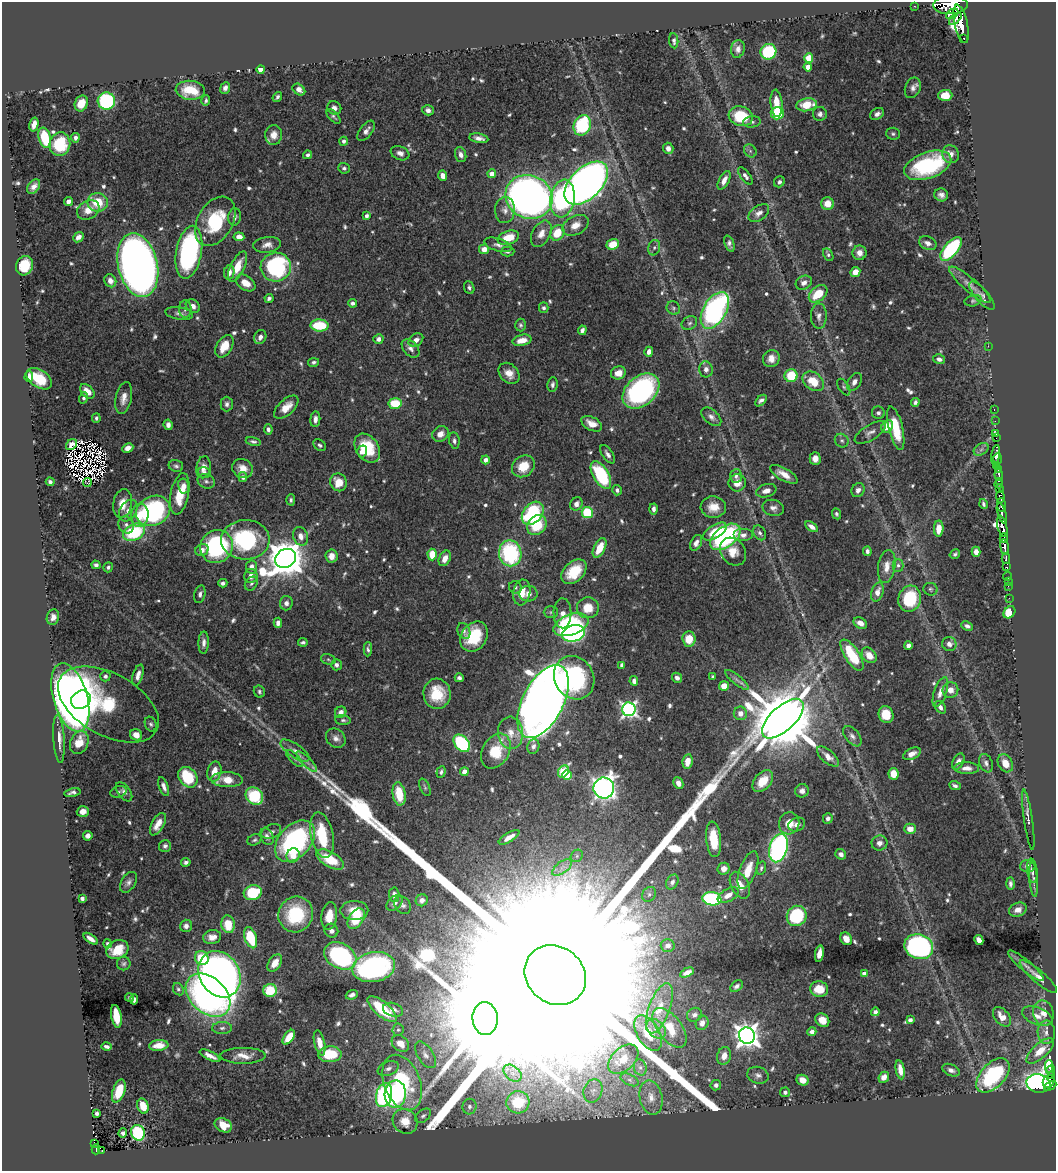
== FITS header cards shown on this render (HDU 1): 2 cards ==
NAXIS1  =                 1054
NAXIS2  =                 1169

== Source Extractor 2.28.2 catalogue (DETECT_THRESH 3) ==
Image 1054 x 1169 px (HDU 1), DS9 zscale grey, 1 PNG px = 1 image px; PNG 1058 x 1173 px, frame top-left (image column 1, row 1169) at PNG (2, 2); each listed source drawn as its Kron ellipse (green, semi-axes under 4 px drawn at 4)
Background 0.991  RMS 0.017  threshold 0.0516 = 3 sigma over >= 5 px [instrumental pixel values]
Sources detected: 731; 12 with non-positive FLUX_AUTO (blend fragments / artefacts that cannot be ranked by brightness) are neither listed nor drawn; of the other 719, the 500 brightest by FLUX_AUTO listed and drawn (219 fainter detections omitted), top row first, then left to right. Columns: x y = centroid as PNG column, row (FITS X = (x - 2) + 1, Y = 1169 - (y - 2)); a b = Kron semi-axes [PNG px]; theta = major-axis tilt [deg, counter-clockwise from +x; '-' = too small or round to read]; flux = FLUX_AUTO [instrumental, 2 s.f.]
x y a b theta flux
950 5 17 9 1 4500
914 6 2 2 - 10
952 14 7 4 34 470
955 19 8 3 44 480
961 24 19 6 -77 2700
964 38 3 3 - 97
674 41 7 4 -85 4
738 49 9 7 77 6.4
768 52 8 7 - 89
809 58 4 4 - 35
808 67 4 4 - 12
261 69 4 4 - 22
225 88 6 4 68 5.6
913 88 11 7 68 5.7
299 89 7 5 -38 7.7
190 90 14 9 -5 32
945 95 7 5 2 22
277 97 5 3 - 2.9
106 101 9 8 - 130
206 101 5 3 - 2.5
81 103 8 6 67 17
776 103 13 6 -85 21
807 105 10 6 11 27
334 108 7 6 - 5
428 110 6 5 - 4.4
777 113 6 6 - 48
820 114 7 7 - 4.6
877 114 7 5 30 5.1
333 116 9 4 -46 2.8
741 116 12 9 -16 56
752 122 9 5 7 3.2
34 124 7 4 76 11
582 125 10 8 66 77
366 131 12 6 53 7.1
893 134 7 6 - 2.6
274 135 10 8 88 11
45 138 10 6 -75 44
75 138 4 3 - 3.4
479 138 10 4 -9 6.5
344 141 4 4 - 4.2
60 144 12 10 74 46
668 148 6 5 - 5.9
750 151 7 5 -48 3.1
400 153 10 7 -21 6.1
950 154 9 8 - 9.6
307 155 4 4 - 2.9
461 155 8 5 -73 6.6
928 165 24 13 20 120
344 168 6 5 - 2.8
492 174 4 4 - 10
443 176 5 4 - 9.3
745 176 10 4 -53 4.5
724 180 10 5 63 8.5
779 182 6 5 - 3
586 183 26 15 44 1000
34 187 8 5 53 6.6
941 195 7 6 - 5.7
529 197 24 21 -28 780
562 198 19 12 81 140
68 202 5 4 - 6
98 202 10 9 - 28
828 204 6 6 - 14
88 210 12 9 31 13
505 210 13 10 87 9.1
759 213 12 7 36 7
366 216 4 3 - 4
234 217 8 6 81 5.1
215 221 26 17 60 72
575 225 14 9 28 13
557 233 8 6 58 30
541 234 14 9 62 11
78 237 6 4 41 5.5
239 237 5 4 - 9.7
508 238 11 6 20 25
928 243 9 6 -25 7.1
613 244 6 5 - 22
729 244 8 4 -70 4.3
267 245 14 8 7 8.6
498 245 14 6 -16 5.5
654 248 8 6 74 3.2
484 249 5 5 - 12
951 249 14 7 50 120
189 252 27 12 80 220
507 252 7 5 1 2.9
859 253 7 7 - 8.6
828 255 7 4 -63 2.7
138 265 32 19 -77 1400
24 266 10 8 72 39
237 267 16 7 64 21
276 267 15 14 - 170
229 272 7 5 78 8.5
855 272 5 4 - 14
110 281 7 5 -60 7.5
246 283 11 7 -33 15
804 283 8 6 29 6.5
970 285 27 6 -41 10
469 288 6 5 - 3
818 294 10 7 39 32
982 296 18 6 -49 5.2
269 298 4 3 - 3.1
973 301 8 5 15 2.6
353 303 4 4 - 3.7
193 306 8 6 -38 5.9
544 308 5 4 - 3.1
673 308 7 6 - 2.8
185 309 9 6 90 4.4
715 310 20 11 60 260
179 313 14 6 -10 5.4
819 316 13 8 90 6.7
689 323 8 6 33 3.2
319 325 9 6 -2 52
520 325 6 5 - 2.6
582 330 5 4 - 4.9
260 337 7 6 - 6.5
378 339 5 5 - 5.3
416 340 8 5 38 6
522 340 9 5 13 13
224 346 12 7 59 21
988 346 2 2 - 47
411 348 10 7 -47 5.6
649 352 5 4 - 6.3
771 358 9 8 - 9.5
939 359 6 5 - 4.7
314 362 5 4 - 2.8
706 369 8 7 - 5.2
509 373 12 9 -46 12
618 373 7 6 - 12
791 376 6 6 - 40
29 377 5 4 - 5.8
39 379 14 8 -33 35
813 381 12 8 -38 29
854 382 10 6 57 7.2
553 384 7 5 82 3.6
844 387 9 5 -58 2.8
87 391 9 5 -44 13
641 391 21 14 41 250
84 398 6 4 72 2.7
124 398 16 8 78 11
761 401 7 4 46 4.5
915 402 4 4 - 2.8
395 403 6 5 - 45
227 404 7 6 - 4.1
286 407 15 7 43 15
994 409 3 2 - 15
878 413 6 6 - 3.7
711 417 12 7 -41 5.8
96 418 5 4 - 2.6
315 419 8 5 85 5.6
995 421 2 2 - 11
592 424 11 6 -27 14
168 425 5 4 - 4.7
887 426 7 5 54 18
896 428 22 7 -76 36
268 429 5 4 - 3.8
870 433 18 7 32 6.7
996 433 3 3 - 15
440 434 9 7 36 10
996 438 2 2 - 14
253 441 7 4 -11 3
454 441 8 5 -81 3.4
842 441 7 6 - 2.9
71 445 6 5 - 5.4
320 445 7 5 -39 2.9
128 448 6 4 29 7.8
367 448 16 11 -55 47
981 449 8 5 32 3.5
362 451 6 5 - 8.6
608 454 10 5 -55 5.1
996 455 10 3 82 830
815 458 6 5 - 7.8
997 459 6 3 87 910
485 460 4 4 - 7.1
176 466 7 6 - 3.3
523 466 12 10 38 25
997 466 3 3 - 440
203 467 11 7 80 9.2
242 469 10 9 - 13
998 469 4 3 - 730
204 472 6 5 - 3.4
784 474 15 6 -31 13
601 475 15 7 -60 100
999 475 5 3 - 340
736 476 7 6 - 3.6
243 477 5 4 - 3.8
206 481 9 7 -25 3.7
999 481 4 2 - 39
50 482 4 4 - 3.3
87 482 4 3 - 3.1
339 482 9 8 - 20
737 483 8 8 - 11
999 484 4 3 - 110
183 486 7 5 -79 6.8
1000 488 3 3 - 90
617 490 5 4 - 3.4
858 490 7 6 - 5.3
766 491 10 6 16 8
180 494 21 9 79 33
1000 497 6 3 -82 340
291 500 5 4 - 2.8
122 504 14 9 80 17
576 504 7 6 - 7
983 504 5 3 - 2.8
1001 505 7 3 -81 390
713 507 12 10 -3 17
773 508 11 8 -13 6.2
654 509 5 3 - 4
128 511 12 8 58 9.2
153 511 18 14 27 190
587 512 5 5 - 60
533 513 13 9 50 130
1002 513 10 3 -72 340
836 514 6 4 -66 2.6
140 515 11 9 84 18
126 525 9 7 -62 5.2
537 525 11 9 49 41
1002 526 11 4 -77 1700
812 527 7 4 -33 6.3
939 529 8 5 87 13
134 532 11 8 25 85
715 532 13 6 32 28
760 533 8 6 -57 3.6
743 535 10 6 0 5.9
301 536 9 7 -71 9.7
725 537 17 10 37 180
1004 538 5 3 - 140
245 540 24 20 1 130
696 543 8 5 62 6
217 547 17 16 - 150
1004 547 8 3 -82 840
600 548 10 5 63 23
202 550 7 6 - 6.3
867 551 5 3 - 3.4
733 552 15 12 -52 17
976 552 5 4 - 6.5
510 553 13 11 -80 130
955 554 5 4 - 2.6
432 555 6 4 -88 28
331 556 6 6 - 9.8
286 558 11 9 32 3700
445 558 8 5 63 8.9
1006 558 6 3 88 180
96 565 5 4 - 3.4
898 565 6 5 - 3.2
887 566 17 8 82 12
108 567 5 4 - 2.9
252 567 6 5 - 6.6
1007 567 4 3 - 180
574 572 14 10 43 34
251 576 7 6 - 8.5
1007 576 4 2 - 28
1008 581 2 2 - 7.7
223 583 4 4 - 3.1
251 584 7 6 - 3.1
1008 586 2 2 - 15
515 587 6 6 - 2.6
930 589 7 6 - 2.6
522 592 13 8 80 19
877 592 10 6 73 8.6
200 594 9 5 76 4.4
528 594 9 8 - 7.6
1009 598 2 2 - 8.8
910 599 13 11 73 59
286 603 7 6 - 4.6
588 608 11 10 - 23
551 612 7 6 - 2.7
1009 612 7 5 48 62
562 613 15 9 -89 13
53 617 8 6 76 6.7
278 623 5 4 - 5.2
860 623 7 5 -29 9.3
571 625 18 10 20 110
967 626 6 4 -25 3.8
464 631 8 6 -68 3.5
574 633 12 8 16 210
474 636 16 12 57 49
689 639 7 6 - 23
303 642 5 3 - 2.5
204 643 11 5 88 5.8
949 644 7 7 - 6.5
908 646 4 4 - 7
368 649 7 4 89 3.1
852 655 18 7 -57 54
869 655 9 6 -49 15
328 659 7 5 -18 2.5
336 665 5 5 - 3.8
622 665 4 3 - 3.9
138 675 11 5 72 7.9
105 676 5 5 - 3.3
713 677 4 3 - 3.6
459 678 4 4 - 3.6
574 678 22 19 -60 150
677 678 5 4 - 4.1
737 680 14 4 -39 5
634 681 5 4 - 4.8
724 686 5 4 - 17
950 690 8 7 - 9
259 692 6 5 - 2.5
940 692 15 6 71 8.7
437 694 15 13 -85 37
70 697 35 17 -74 1700
81 700 10 8 37 370
543 701 39 20 62 2100
108 704 55 31 -29 92
940 707 7 5 -57 4
629 709 7 6 - 390
341 712 6 5 - 5.9
740 713 7 6 - 8.6
886 715 8 7 - 25
783 719 26 12 43 15000
343 720 8 5 -6 2.6
151 724 7 5 -68 2.8
510 733 16 12 -85 18
136 735 6 5 - 12
852 736 12 7 -51 5.3
336 738 11 8 -40 6.9
59 739 24 5 -86 13
79 742 12 9 68 24
462 743 10 7 -49 130
533 746 7 6 - 4.3
295 751 17 6 -34 7.6
496 751 19 13 60 42
912 754 9 5 24 7.6
828 757 13 6 -41 9.3
294 759 11 4 -45 3.8
688 761 7 5 81 13
307 762 14 4 -45 5.3
958 762 9 5 62 6.1
986 763 9 6 -67 4.4
1005 763 9 7 -61 16
967 768 12 6 -2 8.4
214 771 10 7 78 15
563 771 6 5 - 70
441 772 6 4 69 2.9
464 772 4 4 - 13
893 774 6 5 - 24
567 775 5 4 - 15
188 777 11 8 -52 52
227 780 16 7 -2 23
763 781 13 8 50 20
678 783 6 5 - 7.7
955 786 6 4 -22 3.2
164 787 10 4 -70 5.8
425 787 9 5 -66 2.5
604 788 10 10 - 590
802 791 7 6 - 5.4
72 792 8 4 13 3.9
119 792 8 5 19 2.8
124 792 11 6 -54 4.9
399 794 12 6 -80 37
254 796 9 8 - 67
83 811 6 5 - 8.6
828 818 5 5 - 3.8
1028 820 30 3 -82 5.9
789 823 11 10 - 16
158 824 12 6 61 13
797 824 9 6 21 6.8
910 829 5 5 - 13
271 832 10 7 23 4.6
322 835 23 11 -78 59
88 836 5 4 - 5.6
267 837 9 6 -64 5.2
509 837 12 4 32 9.9
714 839 18 7 -84 36
255 840 8 5 23 2.5
295 841 24 16 48 190
879 843 8 7 - 6.5
165 846 6 6 - 3.2
778 848 14 9 74 310
841 854 5 5 - 4.7
293 855 7 6 - 13
577 856 7 5 48 2.9
330 859 15 7 -30 42
186 862 5 4 - 3.6
1028 866 8 6 3 5
562 867 11 5 36 6.9
761 868 7 4 75 2.8
724 869 6 5 - 9.3
748 870 20 8 70 24
1032 871 12 5 -83 4.6
1033 880 17 4 -85 3.7
128 882 11 7 57 4.9
672 882 8 5 61 4.1
1010 884 6 4 -89 3.6
740 885 14 8 -62 17
253 893 9 7 16 72
649 894 8 6 57 3.2
394 895 7 5 -86 6.8
728 895 11 6 30 9.9
82 898 4 4 - 5.3
712 899 9 6 -10 150
422 900 6 5 - 4.9
395 903 9 6 43 6.2
403 905 10 7 -53 4.2
354 910 14 9 0 19
1018 910 9 6 19 7.9
296 914 18 17 - 66
329 916 14 8 81 20
797 916 10 9 - 80
356 919 11 7 58 47
228 924 9 6 -82 28
186 926 6 6 - 5.7
331 931 7 6 - 5.5
212 937 9 7 9 9.9
251 938 11 6 -72 49
91 939 8 4 -35 6.6
846 939 7 5 -56 8.3
979 940 5 4 - 7.9
108 944 4 3 - 3
668 946 7 6 - 7.3
919 947 14 12 -20 290
117 949 12 9 23 22
819 954 8 4 80 11
340 956 17 12 -30 200
202 958 7 6 - 49
275 963 9 6 56 14
124 964 7 6 - 2.6
1026 966 23 5 -40 8
374 967 21 15 11 250
687 973 7 4 28 8.8
220 974 24 20 -59 1200
865 974 4 4 - 13
555 975 32 28 -40 540000
1038 977 24 6 -40 10
737 986 7 5 39 3.7
178 989 6 5 - 2.8
819 989 9 7 -8 21
270 990 7 6 - 39
208 995 25 18 -43 450
352 995 6 4 22 4.5
130 998 4 3 - 2.6
134 999 5 3 - 3.3
659 1008 26 10 70 28
382 1009 18 7 -40 54
393 1010 10 6 -17 6.5
875 1012 4 4 - 3.5
1043 1013 12 10 -76 12
694 1015 8 7 - 4.8
116 1016 11 5 -80 31
1037 1016 16 9 -22 11
1002 1017 11 7 -49 14
485 1018 16 12 -85 47000
822 1020 7 6 - 14
910 1020 4 4 - 5.8
702 1023 7 6 - 8.1
222 1028 10 6 2 4.5
670 1028 23 12 -52 37
656 1029 11 8 -46 8.6
398 1030 6 5 - 2.5
812 1032 4 4 - 5
1046 1032 11 9 -87 8.5
648 1033 19 11 -59 34
747 1036 8 8 - 1200
289 1037 8 4 56 22
320 1043 13 5 -77 12
400 1043 10 7 -42 15
159 1045 10 5 6 13
107 1046 5 3 - 3.5
1040 1051 17 7 42 21
330 1054 12 8 2 41
425 1055 15 8 -57 7.9
210 1056 11 4 -26 7.7
243 1056 22 8 0 13
724 1056 9 7 71 11
623 1059 18 11 44 23
1049 1066 6 4 90 120
640 1067 8 6 -75 4.2
388 1068 11 7 21 6.4
900 1070 9 4 -80 10
951 1070 9 5 -23 4.9
1051 1071 5 4 - 150
513 1073 10 7 -40 8.4
758 1075 11 8 -17 5.5
993 1075 21 12 47 140
1051 1075 3 3 - 54
884 1077 6 5 - 6.8
630 1080 9 5 -27 3.7
803 1080 6 5 - 10
1049 1081 7 5 58 570
402 1083 29 18 -69 120
1038 1083 12 9 -12 490
716 1085 5 5 - 3.8
1050 1086 6 3 26 560
119 1091 12 6 70 32
593 1091 12 9 71 8
785 1092 5 5 - 3.5
395 1094 13 10 87 110
384 1095 12 8 75 220
651 1097 17 11 -78 15
518 1102 11 11 - 58
143 1106 7 5 -73 17
469 1107 8 7 - 4.3
97 1113 4 3 - 3.4
423 1116 9 5 38 3.4
405 1121 13 12 - 21
223 1125 9 6 -24 18
123 1133 4 4 - 4
138 1133 8 6 -73 87
94 1144 3 3 - 8
96 1149 5 2 - 14
102 1150 4 2 - 7.1
At the frame edge (FLAGS 8, measured only in part): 1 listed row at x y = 950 5
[219 fainter detections neither listed nor drawn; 12 non-positive-flux detections neither listed nor drawn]